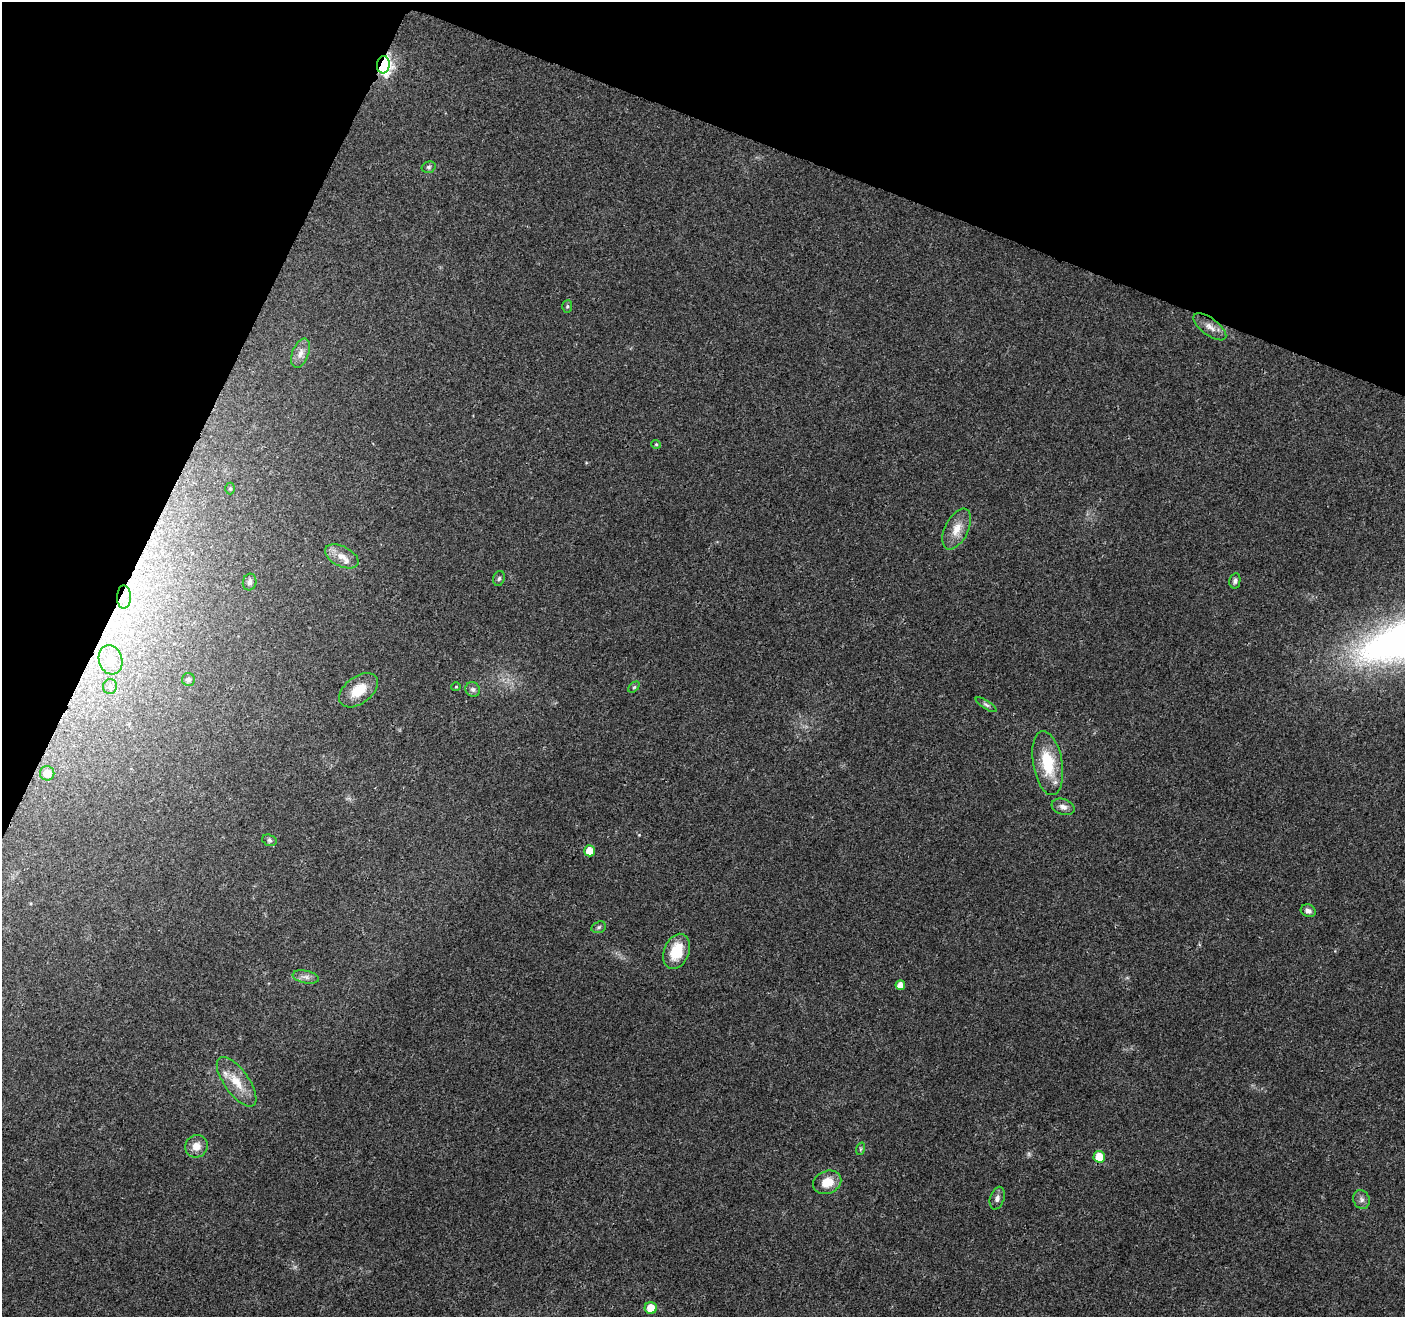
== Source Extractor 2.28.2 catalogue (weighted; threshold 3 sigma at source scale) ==
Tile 2 of 4 x 4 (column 2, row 1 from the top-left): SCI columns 1408-2810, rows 4157-5471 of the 5626 x 5747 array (HDU 1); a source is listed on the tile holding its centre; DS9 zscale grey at full resolution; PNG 1407 x 1319 px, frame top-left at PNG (2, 2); each listed source drawn as its Kron ellipse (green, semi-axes under 4 px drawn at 4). Shown black and unused: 20% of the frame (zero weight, under 3 of 4 exposures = <1% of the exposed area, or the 3 px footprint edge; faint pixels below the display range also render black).
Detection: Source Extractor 2.28.2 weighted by HDU 2 'WHT'; one run over the whole footprint, this tile lists its part. Background 0.0257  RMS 0.0032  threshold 0.0145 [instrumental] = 3 sigma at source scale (4.5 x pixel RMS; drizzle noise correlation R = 1.50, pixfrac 1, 0.0396/0.0396 arcsec/px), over >= 5 px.
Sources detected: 43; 1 too faint to see at this stretch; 1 cosmic-ray / hot-pixel residue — neither listed nor drawn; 2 inside a brighter listed object's ellipse — not listed separately; the other 39 listed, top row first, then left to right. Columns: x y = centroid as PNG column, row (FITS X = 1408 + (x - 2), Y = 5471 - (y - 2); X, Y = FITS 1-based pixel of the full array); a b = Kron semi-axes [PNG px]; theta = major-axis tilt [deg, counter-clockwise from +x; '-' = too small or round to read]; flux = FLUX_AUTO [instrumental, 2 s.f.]
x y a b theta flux
383 65 9 6 84 99
429 167 7 5 16 0.68
567 306 6 5 - 0.55
1210 327 19 8 -37 2.6
300 353 15 8 70 2.5
656 444 5 4 - 0.36
230 488 6 5 - 0.54
957 529 22 11 63 4.9
342 556 18 10 -26 3.6
499 578 7 5 71 0.69
1235 581 7 5 77 0.86
250 582 8 6 76 1.1
124 597 11 7 90 2.4
110 660 15 11 -73 3.9
188 680 6 6 - 0.68
110 687 7 6 - 0.92
456 687 5 4 - 0.32
634 687 6 4 44 0.44
473 689 8 7 - 1
359 690 22 13 38 6.8
986 705 12 4 -33 0.86
1048 763 32 14 -80 13
47 773 7 7 - 4.5
1063 807 12 8 -19 1.7
269 840 7 5 -16 0.7
589 851 5 5 - 5
1308 911 7 6 - 1.3
599 927 7 5 17 0.7
677 951 18 12 67 8.9
306 977 13 6 -12 1.5
900 985 5 5 - 2.6
237 1082 29 12 -54 6.6
196 1146 11 11 - 3.2
860 1149 6 4 71 0.49
1099 1157 6 6 - 6.5
827 1182 14 11 23 5.2
997 1198 12 7 72 1.5
1361 1200 10 8 -67 1.3
651 1308 6 6 - 5.1
Overlapping masked pixels (flux is a lower limit): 2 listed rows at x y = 383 65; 124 597